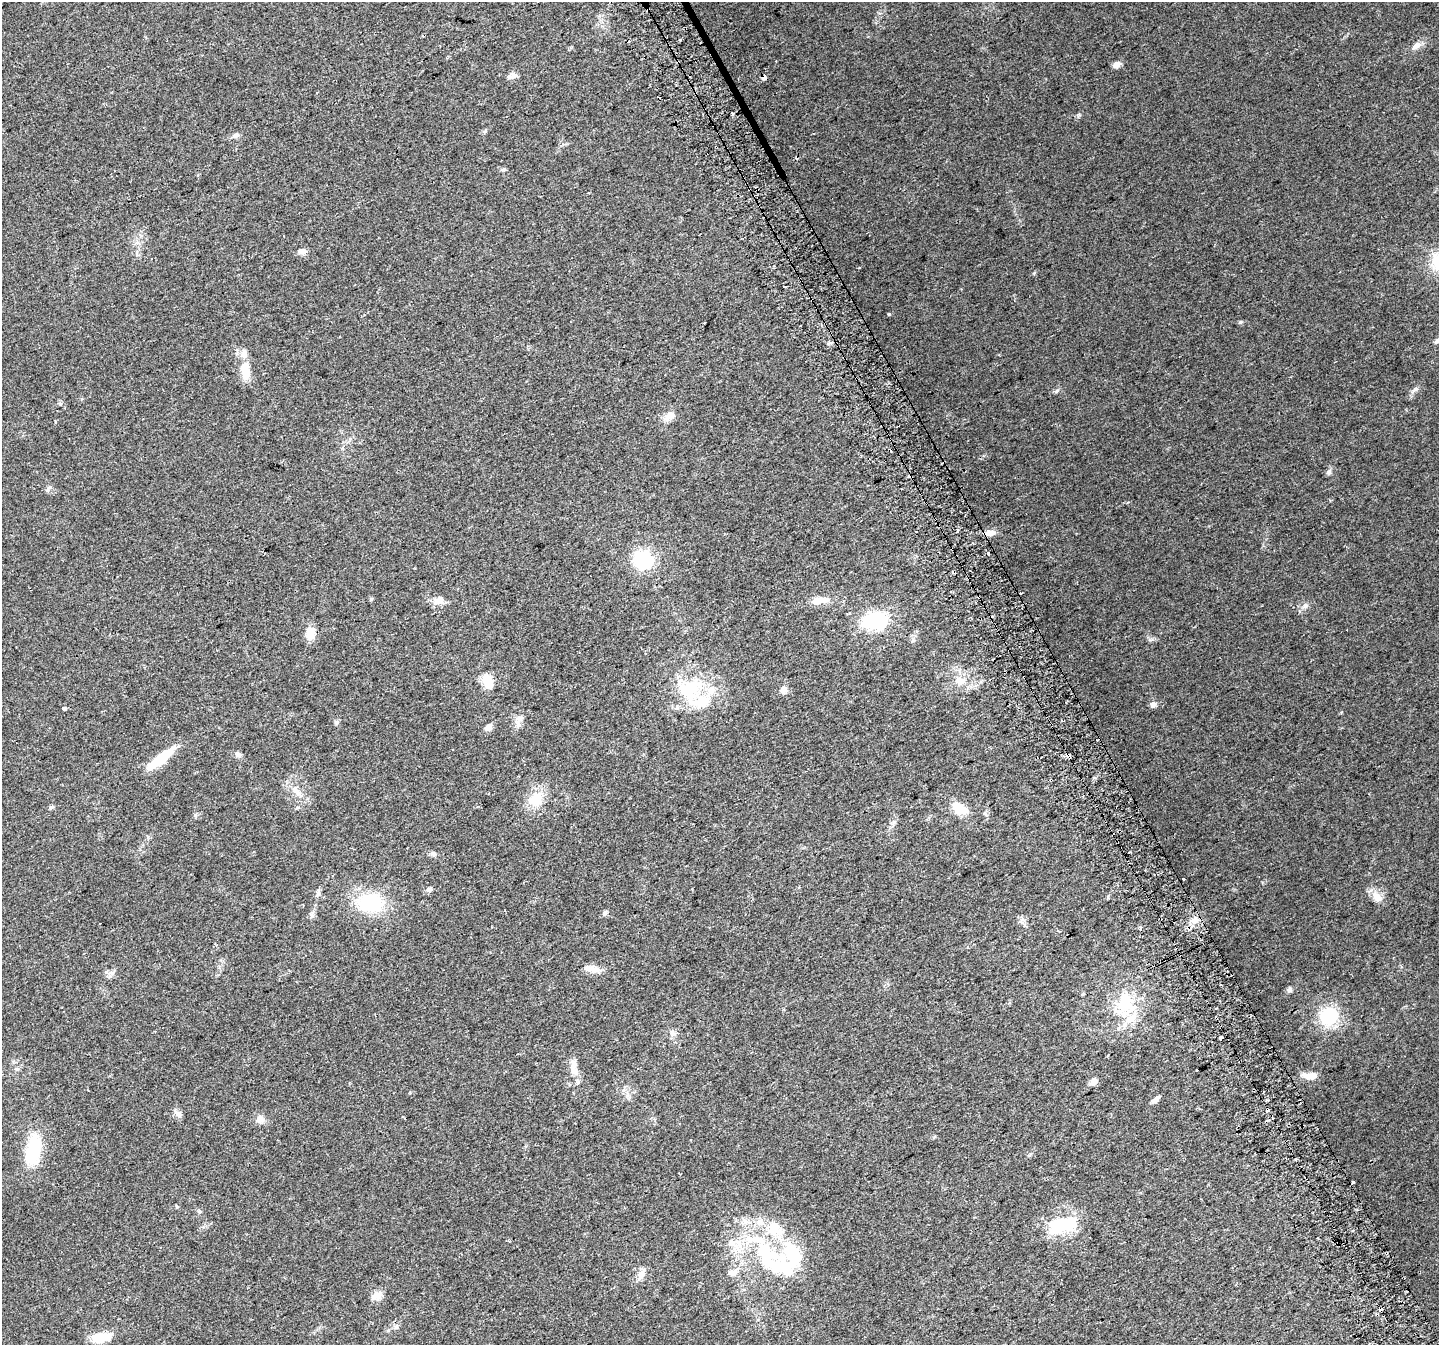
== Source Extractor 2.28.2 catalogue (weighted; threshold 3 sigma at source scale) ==
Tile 6 of 4 x 4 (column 2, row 2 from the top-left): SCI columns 1470-2906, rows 2860-4202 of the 5810 x 5659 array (HDU 1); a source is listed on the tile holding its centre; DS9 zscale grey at full resolution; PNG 1441 x 1347 px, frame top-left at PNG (2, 2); no overlay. Shown black and unused: <1% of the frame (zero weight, under 2 of 3 exposures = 2% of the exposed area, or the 3 px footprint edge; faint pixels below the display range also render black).
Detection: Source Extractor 2.28.2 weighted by HDU 2 'WHT'; one run over the whole footprint, this tile lists its part. Background 0.047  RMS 0.0076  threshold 0.0342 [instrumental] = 3 sigma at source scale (4.5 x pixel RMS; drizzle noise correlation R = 1.50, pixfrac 1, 0.0396/0.0396 arcsec/px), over >= 5 px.
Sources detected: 101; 4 inside a brighter object's white glare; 6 cosmic-ray / hot-pixel residue — not listed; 10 inside a brighter listed object's ellipse — not listed separately; the other 81 listed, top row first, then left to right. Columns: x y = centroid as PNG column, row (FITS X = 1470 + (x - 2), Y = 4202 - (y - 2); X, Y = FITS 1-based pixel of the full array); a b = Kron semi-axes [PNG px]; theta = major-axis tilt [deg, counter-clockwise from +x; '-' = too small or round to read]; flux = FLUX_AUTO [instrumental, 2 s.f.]
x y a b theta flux
1416 46 12 7 37 5.1
1117 64 9 6 21 4.1
513 76 11 7 13 4
764 77 4 3 - 31
316 93 4 3 - 0.68
485 131 6 4 19 1.1
236 135 10 7 26 2.9
503 170 7 4 2 1.2
302 251 11 7 0 3.9
784 286 4 3 - 2.1
889 314 3 3 - 4.3
1240 322 5 5 - 1
704 323 3 2 - 1.3
1437 341 9 5 34 2
245 370 25 10 -85 15
1415 389 11 5 34 2.5
669 416 17 9 29 6.3
1329 472 8 6 90 1.9
910 475 4 3 - 5.4
48 489 11 5 49 1.8
990 533 12 7 9 5.3
988 553 3 3 - 6.9
643 560 7 7 - 240
979 597 3 3 - 3.8
818 600 19 10 22 7
439 601 14 12 12 6
1305 606 8 7 - 2.7
874 620 25 17 9 49
311 633 17 12 78 8
487 681 19 11 -68 12
960 681 17 11 0 10
692 686 35 27 -19 41
783 690 7 7 - 4.9
1153 704 8 7 - 2.5
64 708 4 3 - 7.6
520 718 12 6 0 2.8
336 722 7 5 -68 1.4
489 727 9 7 56 3.7
238 754 10 7 -35 2.6
1068 755 5 3 - 17
164 756 37 11 44 18
297 792 15 7 -47 6.1
536 799 19 15 44 17
51 807 7 5 22 1.2
959 808 22 13 -27 13
195 815 6 5 - 1.3
433 854 8 6 -40 1.9
1183 880 3 3 - 13
429 889 8 6 13 2
318 893 10 5 80 2.2
1377 897 18 10 -53 7.9
370 903 31 21 3 45
604 913 8 5 52 1.7
1194 921 10 6 -1 4.5
1058 931 6 3 -49 1
590 969 18 10 -10 6.9
112 973 7 6 - 2.3
1289 990 7 5 56 2.1
1126 1005 36 26 75 38
1329 1016 22 19 43 34
1221 1038 4 3 - 13
573 1064 14 9 86 5.4
1197 1070 3 2 - 0.6
1310 1076 19 8 1 7
1093 1082 7 6 - 6
1156 1099 12 4 38 2.7
1268 1110 3 3 - 37
178 1113 12 7 -41 3.4
260 1119 10 10 - 5
34 1150 31 16 81 39
199 1211 6 5 - 1.2
744 1221 11 6 -45 3.8
760 1222 12 8 51 5.1
1062 1226 42 21 23 36
764 1252 43 26 -28 69
732 1273 14 9 -1 4.9
641 1274 11 10 - 5.1
378 1295 16 10 63 5.6
1380 1310 3 3 - 140
396 1327 7 4 19 1.4
101 1337 23 11 11 15
Overlapping masked pixels (flux is a lower limit): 6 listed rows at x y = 764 77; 910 475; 979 597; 1068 755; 1268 1110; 1380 1310
Isophote crosses this tile's border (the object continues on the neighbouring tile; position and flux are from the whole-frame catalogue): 1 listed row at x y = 1437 341
Unlisted compact peaks at least as high as the median listed source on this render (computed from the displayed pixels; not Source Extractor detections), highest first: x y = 1057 390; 1034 273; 1152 639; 1079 115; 60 404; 913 641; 1029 1155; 1341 712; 177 1207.